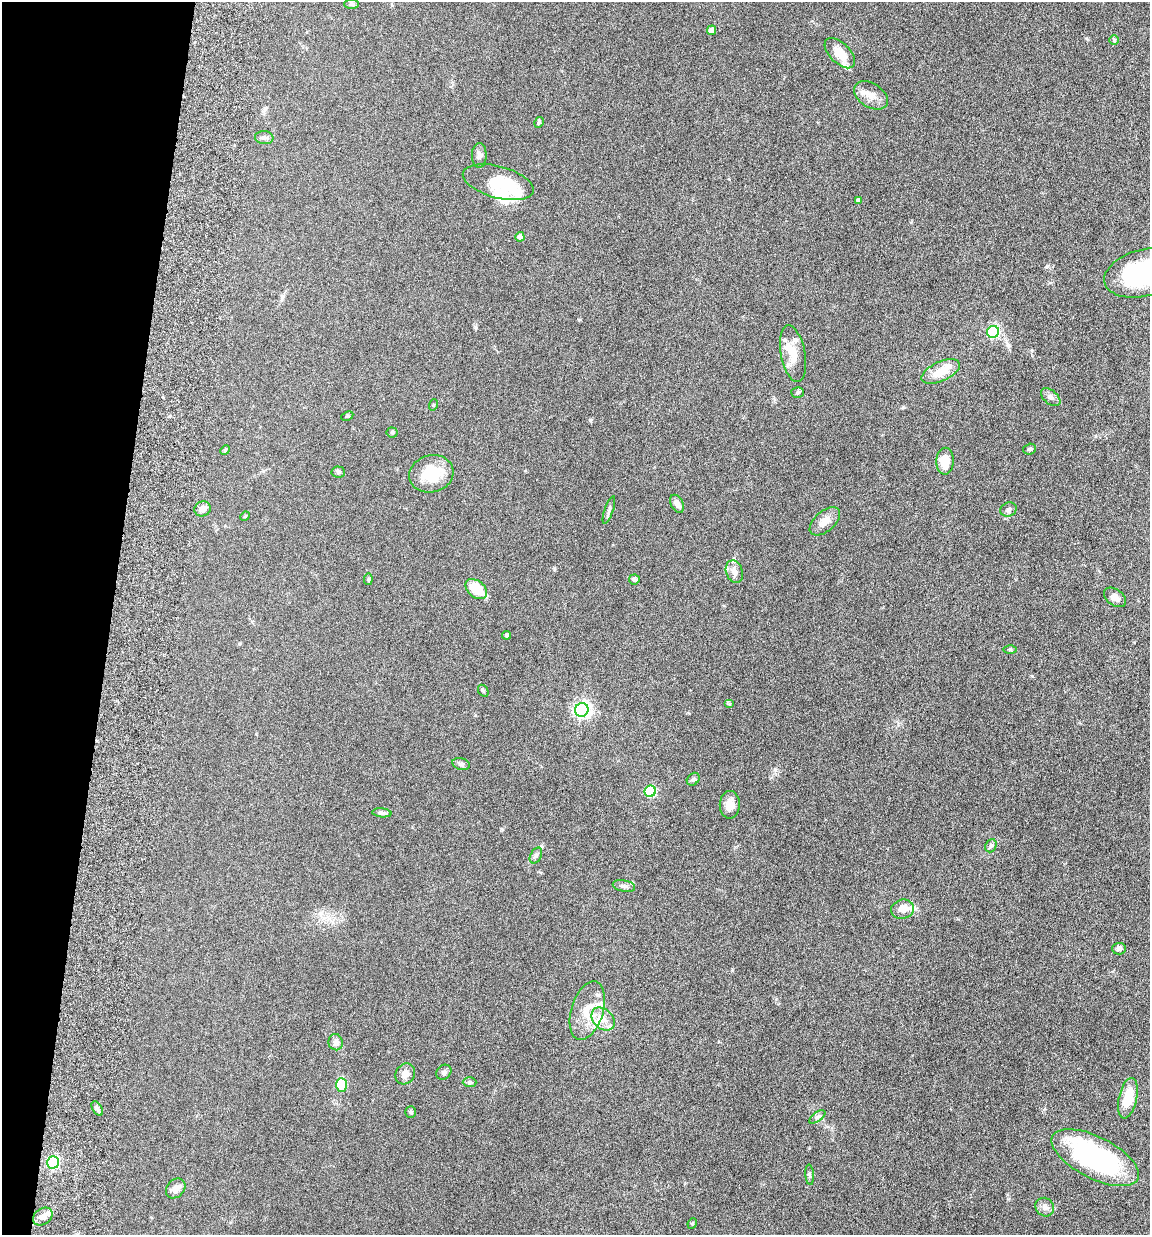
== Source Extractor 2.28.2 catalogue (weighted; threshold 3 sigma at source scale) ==
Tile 9 of 4 x 4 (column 1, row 3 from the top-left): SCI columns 339-1486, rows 1329-2561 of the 5155 x 5142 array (HDU 1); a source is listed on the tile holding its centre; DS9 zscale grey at full resolution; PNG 1152 x 1237 px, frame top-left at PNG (2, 2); each listed source drawn as its Kron ellipse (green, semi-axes under 4 px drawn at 4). Shown black and unused: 10% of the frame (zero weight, under 10 of 20 exposures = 8% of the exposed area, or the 3 px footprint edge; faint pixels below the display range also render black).
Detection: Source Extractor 2.28.2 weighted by HDU 2 'WHT'; one run over the whole footprint, this tile lists its part. Background 0.0613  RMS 0.0029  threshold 0.0117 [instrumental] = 3 sigma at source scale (4.09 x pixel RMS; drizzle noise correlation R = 1.36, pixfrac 0.8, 0.05/0.05 arcsec/px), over >= 5 px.
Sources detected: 84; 5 inside a brighter object's white glare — neither listed nor drawn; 10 inside a brighter listed object's ellipse — not listed separately; the other 69 listed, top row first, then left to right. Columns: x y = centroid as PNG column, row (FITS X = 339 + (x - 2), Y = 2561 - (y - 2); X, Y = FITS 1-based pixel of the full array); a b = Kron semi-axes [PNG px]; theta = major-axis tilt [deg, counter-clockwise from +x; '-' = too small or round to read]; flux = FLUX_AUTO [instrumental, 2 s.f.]
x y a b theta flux
352 4 7 5 1 0.48
711 30 5 4 - 1.9
1114 40 5 5 - 0.34
840 53 19 10 -45 3.8
871 95 18 12 -33 2.6
539 122 5 4 - 0.35
264 138 9 6 -5 0.78
479 155 12 7 89 0.98
498 182 36 16 -15 11
858 200 4 3 - 0.56
520 237 5 4 - 1.4
1145 273 41 23 14 39
993 332 6 6 - 29
793 354 29 12 -79 4
941 371 21 9 24 4.7
797 392 6 5 - 0.43
1051 397 11 6 -39 0.97
433 405 6 3 71 0.23
347 416 6 4 26 0.33
392 432 5 5 - 0.35
1030 449 6 5 - 0.56
225 450 5 4 - 0.3
945 461 13 9 87 3.8
338 472 7 5 -3 0.49
431 474 22 18 15 7.9
677 504 9 6 -62 1.3
203 509 8 7 - 1.7
609 510 14 4 71 0.6
1008 510 8 7 - 0.77
245 516 5 4 - 0.26
825 521 18 10 42 2.4
734 572 12 8 -73 1.5
368 579 6 4 82 0.31
634 579 5 5 - 0.65
476 589 12 8 -39 6.2
1115 597 12 8 -35 1.6
506 635 4 4 - 0.44
1010 649 6 4 -1 0.31
483 691 6 4 -59 0.37
729 704 5 4 - 0.29
582 710 7 6 - 82
461 764 9 5 -15 0.63
693 779 7 5 45 0.48
650 791 6 5 - 19
730 805 14 10 89 2.2
382 813 9 4 -5 0.74
991 846 7 5 66 0.49
536 856 8 5 62 0.62
624 886 11 5 -10 0.82
903 909 12 9 18 2.3
1119 949 7 6 - 0.73
587 1011 30 16 72 6.1
603 1019 13 9 -44 2.5
336 1042 8 7 - 1.2
444 1072 8 6 43 0.74
405 1074 11 9 55 1.7
469 1082 7 5 0 0.43
341 1085 7 5 -89 8.1
1128 1098 20 9 78 6.2
97 1108 8 4 -59 0.61
411 1112 6 5 - 0.35
817 1117 9 4 35 0.66
1095 1158 48 21 -27 40
53 1162 6 6 - 37
810 1175 10 4 -85 0.49
176 1188 11 8 48 1.7
1045 1207 10 9 - 1.1
43 1216 11 8 36 1.3
692 1223 5 4 - 0.32
Isophote crosses this tile's border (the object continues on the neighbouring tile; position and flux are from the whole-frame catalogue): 1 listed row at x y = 1145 273
Unlisted compact peaks at least as high as the median listed source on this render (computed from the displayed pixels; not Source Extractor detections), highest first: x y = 590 420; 1032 676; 903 407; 775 770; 1086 38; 475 327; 501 829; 1008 1199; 554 569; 579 320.